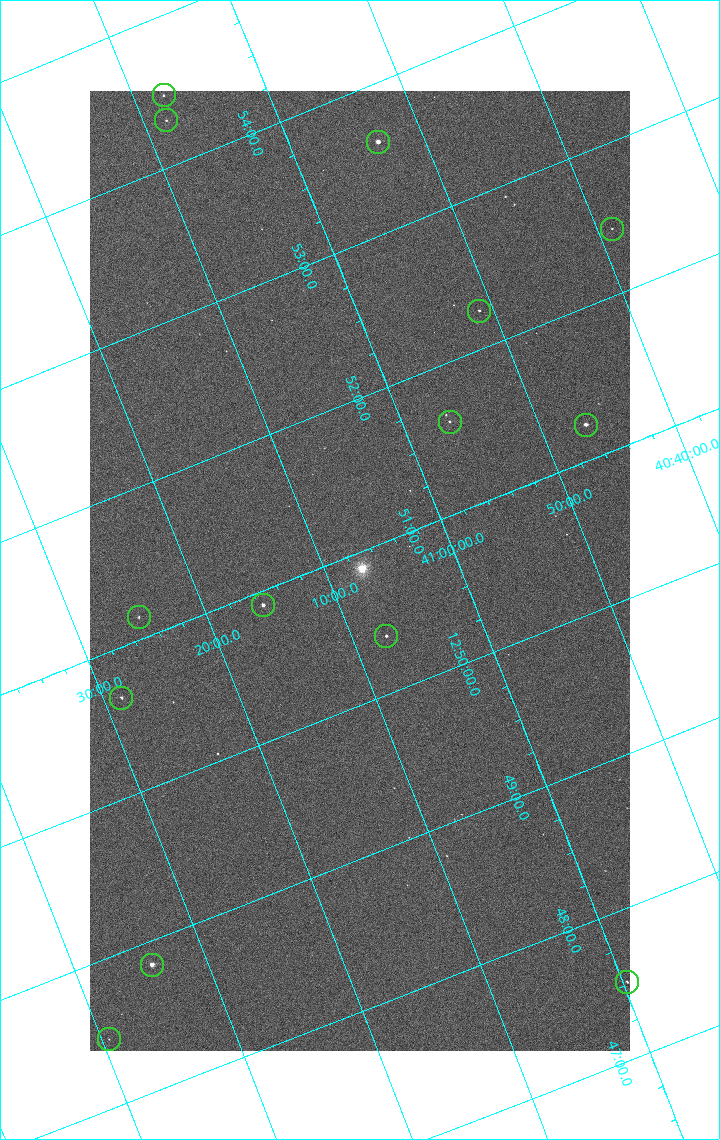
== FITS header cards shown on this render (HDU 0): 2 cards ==
NAXIS1  =                 1080 / length of data axis 1
NAXIS2  =                 1920 / length of data axis 2

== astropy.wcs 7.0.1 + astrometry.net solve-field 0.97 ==
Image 1080 x 1920 px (HDU 0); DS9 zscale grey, zoomed out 1/2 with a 90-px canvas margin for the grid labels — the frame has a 2x2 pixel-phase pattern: the four 2x2 pixel phases sit at different levels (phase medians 1287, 1063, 1031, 1281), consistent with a one-shot-colour (mosaic) sensor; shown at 1/2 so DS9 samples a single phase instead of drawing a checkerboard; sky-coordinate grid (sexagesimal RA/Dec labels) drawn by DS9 from the SOLVED WCS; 14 Tycho-2 reference stars matched to detected sources circled (green)
Header WCS: none
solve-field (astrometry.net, Tycho-2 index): SOLVED blind (the file carries no WCS)
Solved WCS: RA---TAN-SIP/DEC--TAN-SIP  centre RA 12:50:53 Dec +41:07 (192.72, +41.12 deg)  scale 2.37 arcsec/px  FOV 42.7' x 75.9'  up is +112 deg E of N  parity flipped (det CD > 0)
(file carries no celestial WCS; the grid is the blind solution)
Tycho-2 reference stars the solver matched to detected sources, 14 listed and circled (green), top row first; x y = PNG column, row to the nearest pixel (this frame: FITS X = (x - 90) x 2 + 1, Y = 1920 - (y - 91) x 2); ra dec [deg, ICRS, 3 dp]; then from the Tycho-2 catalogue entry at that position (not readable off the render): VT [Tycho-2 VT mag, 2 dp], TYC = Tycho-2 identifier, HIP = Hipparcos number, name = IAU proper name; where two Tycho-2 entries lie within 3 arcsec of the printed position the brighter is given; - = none
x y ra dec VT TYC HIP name
164 96 193.620 +41.129 11.58 3021-1991-1 62993 -
166 120 193.577 +41.138 11.52 3021-30-1 - -
378 142 193.403 +40.890 8.85 3021-977-1 62911 -
612 229 193.109 +40.648 12.32 3021-1216-1 - -
479 311 193.064 +40.851 11.36 3021-1025-1 - -
450 422 192.903 +40.941 11.82 3021-941-1 - -
586 425 192.810 +40.776 9.69 3021-1108-1 - -
263 606 192.726 +41.259 9.76 3023-213-1 62700 -
138 618 192.787 +41.417 12.26 3023-139-1 - -
386 636 192.596 +41.123 11.21 3021-53-1 - -
121 698 192.667 +41.478 11.08 3023-113-1 - -
152 965 192.211 +41.570 8.76 3023-975-1 62530 -
626 982 191.879 +40.995 12.38 3021-707-1 - -
109 1040 192.116 +41.658 12.38 3023-837-1 - -